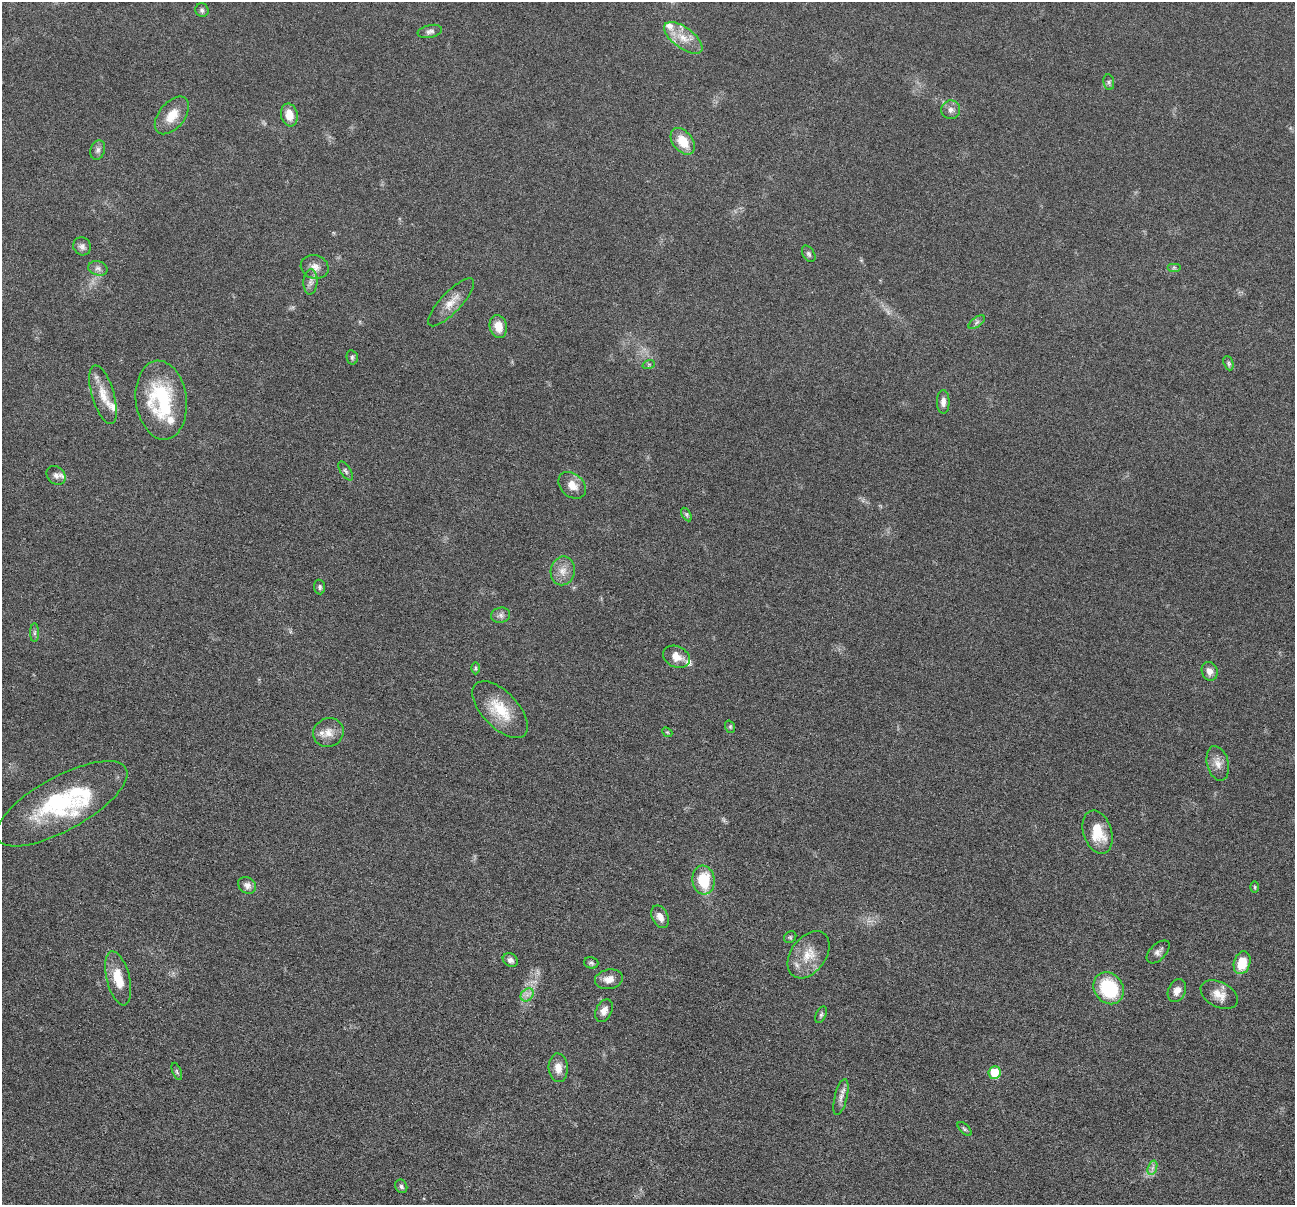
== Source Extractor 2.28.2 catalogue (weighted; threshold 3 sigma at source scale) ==
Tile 7 of 4 x 4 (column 3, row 2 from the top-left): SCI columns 2592-3884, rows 2664-3866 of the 5181 x 5200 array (HDU 1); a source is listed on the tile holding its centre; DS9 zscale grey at full resolution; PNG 1297 x 1207 px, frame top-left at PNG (2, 2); each listed source drawn as its Kron ellipse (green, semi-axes under 4 px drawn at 4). Nothing masked; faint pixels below the display range render black.
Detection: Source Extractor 2.28.2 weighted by HDU 2 'WHT'; one run over the whole footprint, this tile lists its part. Background 0.0363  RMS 0.0033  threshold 0.0133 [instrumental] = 3 sigma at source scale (4.09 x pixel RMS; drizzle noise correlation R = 1.36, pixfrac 0.8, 0.05/0.05 arcsec/px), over >= 5 px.
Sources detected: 77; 1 too faint to see at this stretch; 1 inside a brighter object's white glare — neither listed nor drawn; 8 inside a brighter listed object's ellipse — not listed separately; the other 67 listed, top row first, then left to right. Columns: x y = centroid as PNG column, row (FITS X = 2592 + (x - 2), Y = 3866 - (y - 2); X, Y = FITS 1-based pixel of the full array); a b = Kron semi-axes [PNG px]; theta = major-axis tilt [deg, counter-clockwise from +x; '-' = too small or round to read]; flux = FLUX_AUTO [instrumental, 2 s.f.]
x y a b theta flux
202 10 7 6 - 0.75
430 31 12 6 12 1.1
683 38 22 10 -36 5.1
1109 82 8 5 -83 0.71
951 110 9 9 - 1.6
172 115 22 13 51 5.4
289 115 11 8 -79 3.6
683 141 15 9 -52 6.5
98 150 10 7 72 1.1
82 246 9 8 - 1.2
809 254 9 5 -58 0.72
315 267 14 11 -15 2.5
1174 267 7 4 0 0.5
98 268 10 7 -14 1.2
310 282 13 7 86 1.6
451 302 31 10 46 4.3
977 322 10 5 36 0.9
498 326 11 8 -77 3.9
352 357 7 5 -77 0.66
1228 363 7 4 -68 0.56
649 364 6 4 19 0.41
103 395 30 11 -73 5.4
161 400 40 25 -83 26
943 402 12 6 90 1.6
346 471 11 5 -56 0.81
56 475 10 8 -43 1.3
572 485 15 11 -43 3.5
686 514 7 4 -59 0.56
563 571 14 12 78 3.2
320 587 7 5 -83 0.63
501 615 9 7 13 1.2
34 633 9 4 90 0.69
677 657 14 10 -23 3.3
475 668 6 4 90 0.45
1210 671 9 8 - 2.1
500 710 35 18 -46 11
730 727 6 5 - 0.46
667 732 6 4 -42 0.35
328 733 15 14 - 3.3
1218 763 17 10 -76 2.9
62 804 73 27 29 30
1098 832 22 14 -72 8.6
703 880 14 11 -83 11
247 885 9 8 - 1.6
1255 887 6 4 -89 0.37
660 917 12 8 -64 2.4
790 937 6 5 - 0.48
1158 952 14 8 45 1.4
808 955 26 17 54 6.4
510 960 8 6 -30 1.2
591 963 7 5 -16 0.66
1242 963 11 8 73 7.1
118 978 28 11 -76 7.4
609 979 14 10 10 2.7
1109 988 17 14 -55 18
1177 991 12 8 66 2.3
527 995 7 5 44 1.3
1219 995 20 12 -27 3.6
604 1011 12 8 65 2.2
821 1015 9 5 65 0.61
558 1068 14 9 -87 3
177 1071 9 4 -69 0.57
995 1073 6 6 - 9.9
841 1097 18 6 76 1.8
964 1129 8 4 -43 0.56
1152 1168 7 4 71 0.89
401 1186 7 5 -65 0.76